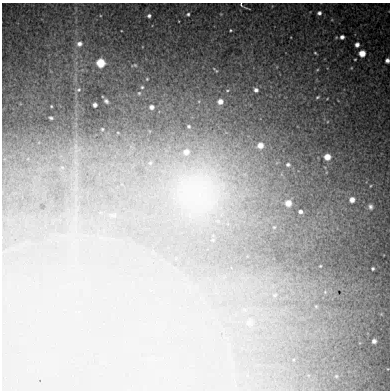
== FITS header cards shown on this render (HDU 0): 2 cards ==
NAXIS1  =                  388 /Length X axis
NAXIS2  =                  388 /Length Y axis

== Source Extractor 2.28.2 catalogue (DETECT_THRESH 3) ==
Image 388 x 388 px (HDU 0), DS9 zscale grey, 1 PNG px = 1 image px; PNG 392 x 392 px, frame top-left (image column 1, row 388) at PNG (2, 3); no overlay
Background 8480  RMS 420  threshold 1250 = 3 sigma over >= 5 px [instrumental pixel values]
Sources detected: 41; all 41 listed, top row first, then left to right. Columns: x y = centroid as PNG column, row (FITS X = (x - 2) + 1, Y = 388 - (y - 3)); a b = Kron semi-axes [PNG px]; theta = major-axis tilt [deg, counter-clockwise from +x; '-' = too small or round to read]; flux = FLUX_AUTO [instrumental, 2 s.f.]
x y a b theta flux
241 5 7 4 -53 4.0e+04
319 13 4 4 - 7.3e+04
188 14 4 3 - 4.2e+04
149 16 4 4 - 5.7e+04
230 30 3 2 - 2.8e+04
342 37 4 4 - 8.4e+04
79 44 10 9 - 1.9e+05
357 45 5 4 - 9.6e+04
315 53 4 2 - 3.0e+04
362 53 7 7 - 1.9e+05
387 60 4 4 - 8.9e+04
100 63 14 14 - 4.4e+05
134 65 11 5 12 7.6e+04
317 70 5 3 - 2.6e+04
216 71 4 4 - 2.6e+04
147 79 5 4 - 3.2e+04
142 87 5 5 - 4.5e+04
79 90 7 7 - 8.1e+04
256 90 4 4 - 6.9e+04
139 93 5 5 - 5.0e+04
317 97 6 4 28 3.6e+04
327 99 4 2 - 1.7e+04
106 101 5 4 - 6.2e+04
220 101 6 5 - 1.0e+05
95 105 4 4 - 6.0e+04
51 106 3 2 - 2.0e+04
151 107 6 6 - 7.4e+04
51 118 4 3 - 3.3e+04
189 126 4 3 - 2.9e+04
102 129 3 2 - 1.7e+04
260 145 13 12 - 2.9e+05
186 152 10 9 - 1.4e+05
327 157 10 10 - 2.2e+05
288 164 8 7 - 9.7e+04
208 181 30 22 -73 2.0e+06
352 200 9 8 - 1.4e+05
288 203 11 10 - 1.8e+05
370 207 7 5 -84 7.4e+04
300 212 4 3 - 5.2e+04
373 268 3 3 - 3.3e+04
374 341 4 4 - 5.7e+04
At the frame edge (FLAGS 8, measured only in part): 2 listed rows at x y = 241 5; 387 60